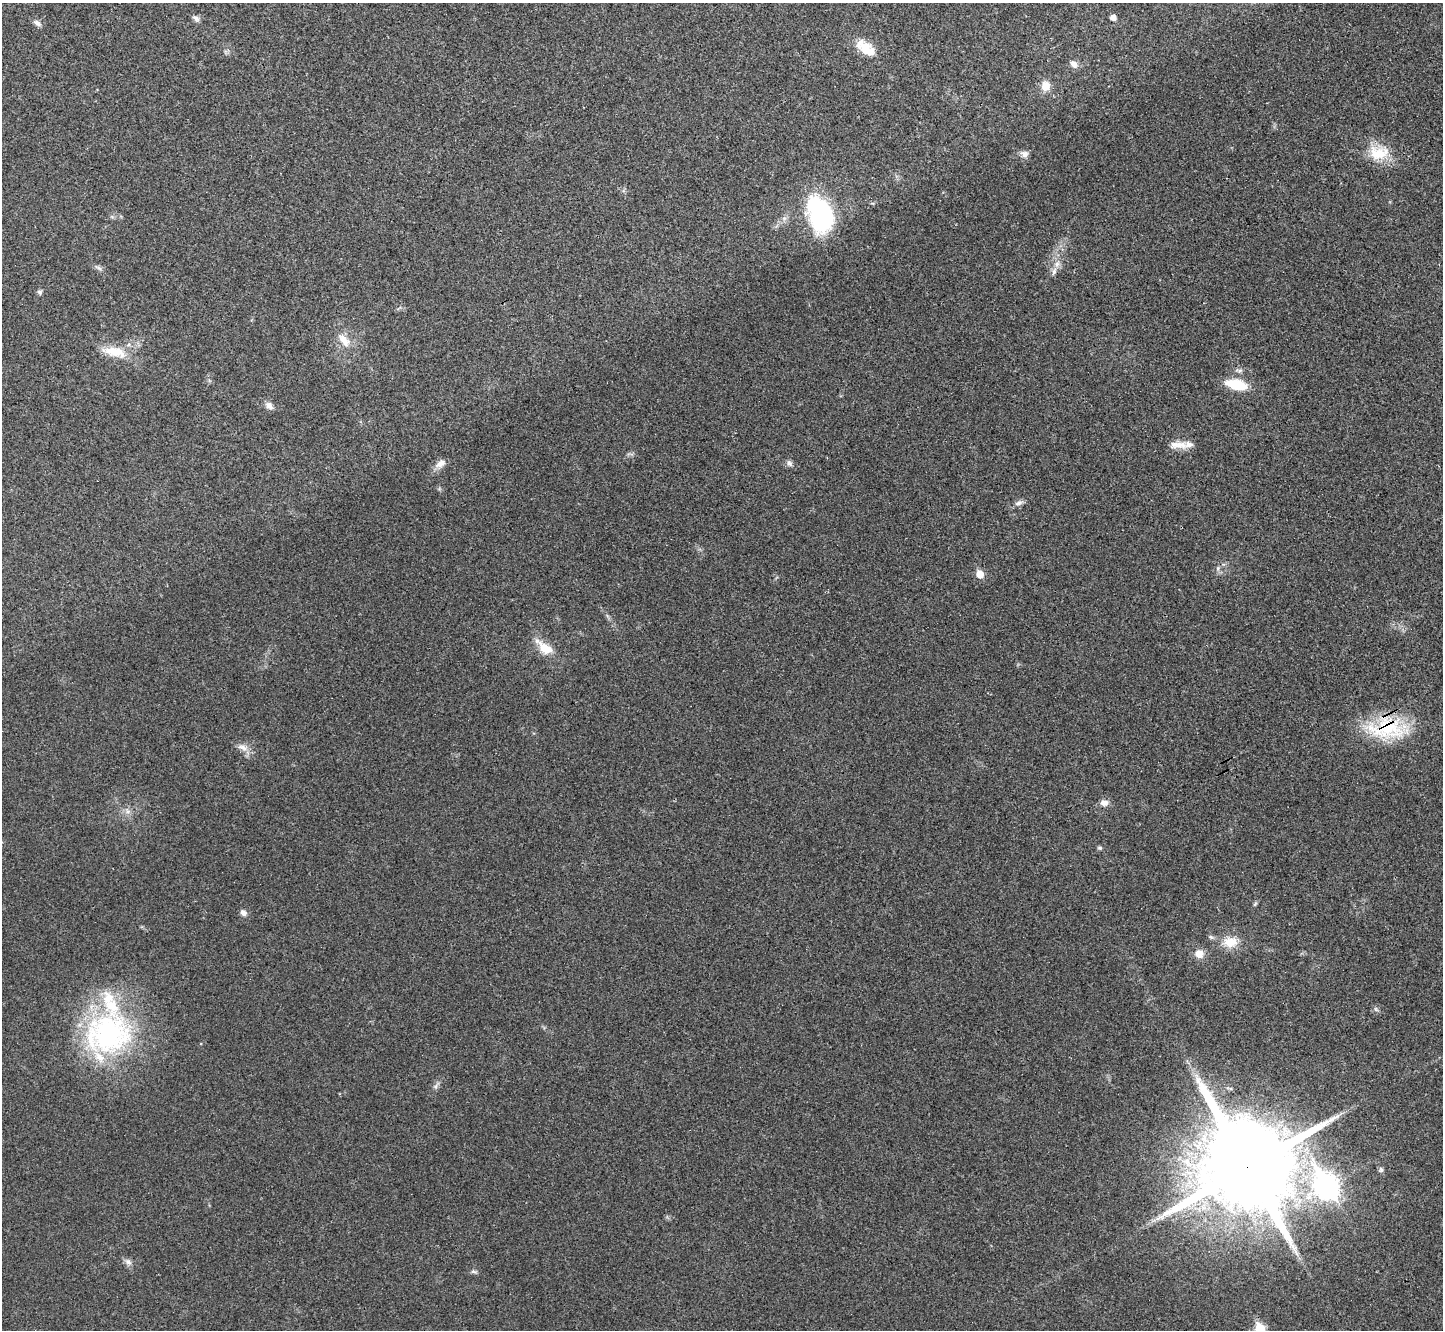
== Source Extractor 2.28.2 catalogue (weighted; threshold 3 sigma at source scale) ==
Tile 10 of 4 x 4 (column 2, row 3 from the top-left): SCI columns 1451-2891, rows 1493-2820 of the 5785 x 5777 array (HDU 1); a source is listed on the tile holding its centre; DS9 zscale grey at full resolution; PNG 1445 x 1332 px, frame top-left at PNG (2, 3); no overlay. Shown black and unused: <1% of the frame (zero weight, under 3 of 4 exposures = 1% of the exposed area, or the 3 px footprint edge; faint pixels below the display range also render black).
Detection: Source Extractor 2.28.2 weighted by HDU 2 'WHT'; one run over the whole footprint, this tile lists its part. Background 0.025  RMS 0.0049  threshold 0.022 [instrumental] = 3 sigma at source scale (4.5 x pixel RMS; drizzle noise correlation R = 1.50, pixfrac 1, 0.05/0.05 arcsec/px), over >= 5 px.
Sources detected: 46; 1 inside a brighter object's white glare — not listed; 2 inside a brighter listed object's ellipse — not listed separately; the other 43 listed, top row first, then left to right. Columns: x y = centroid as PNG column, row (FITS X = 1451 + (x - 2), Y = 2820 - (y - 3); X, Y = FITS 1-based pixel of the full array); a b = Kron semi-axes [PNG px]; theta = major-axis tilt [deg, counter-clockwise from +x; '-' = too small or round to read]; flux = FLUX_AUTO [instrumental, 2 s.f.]
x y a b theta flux
1113 17 5 5 - 2.7
196 18 10 6 -40 1.7
37 23 11 6 -34 1.9
865 48 29 15 -56 8.9
1074 64 11 8 -45 2.5
1045 86 11 10 - 5.3
1379 153 28 18 5 14
1024 154 10 8 -22 2.3
820 214 43 26 -71 52
1054 271 12 6 70 2.2
40 292 7 6 - 1
344 341 21 10 -51 6.1
114 352 30 12 -11 11
1240 370 7 4 19 0.99
1236 385 23 10 -13 14
269 406 11 8 -43 2.5
1178 445 27 9 -2 5.6
440 463 14 8 30 3.5
789 463 8 6 -68 1.4
1019 503 11 6 25 1.9
1218 568 6 4 72 0.78
980 574 6 5 - 8.1
545 648 19 12 -35 9.1
1387 728 46 28 1 35
242 747 16 7 -18 3.2
1104 803 9 7 -3 2.8
127 811 7 4 -71 1.1
1100 848 6 5 - 0.83
1255 904 7 4 45 0.72
243 913 8 6 -40 2
1211 937 7 5 -23 1
1230 942 18 13 4 8.4
1199 954 11 10 - 4.3
1376 1009 7 4 -89 0.86
108 1034 63 52 6 95
436 1086 7 4 71 1.1
1247 1167 25 24 - 12000
1381 1170 7 5 -75 1
1326 1187 12 9 -60 340
1296 1252 11 4 -63 2.1
128 1262 10 7 -28 1.8
473 1272 9 4 -9 0.95
1260 1329 6 5 - 24
Overlapping masked pixels (flux is a lower limit): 2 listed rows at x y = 1387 728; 1247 1167
Isophote crosses this tile's border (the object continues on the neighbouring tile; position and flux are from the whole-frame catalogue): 1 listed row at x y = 1260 1329